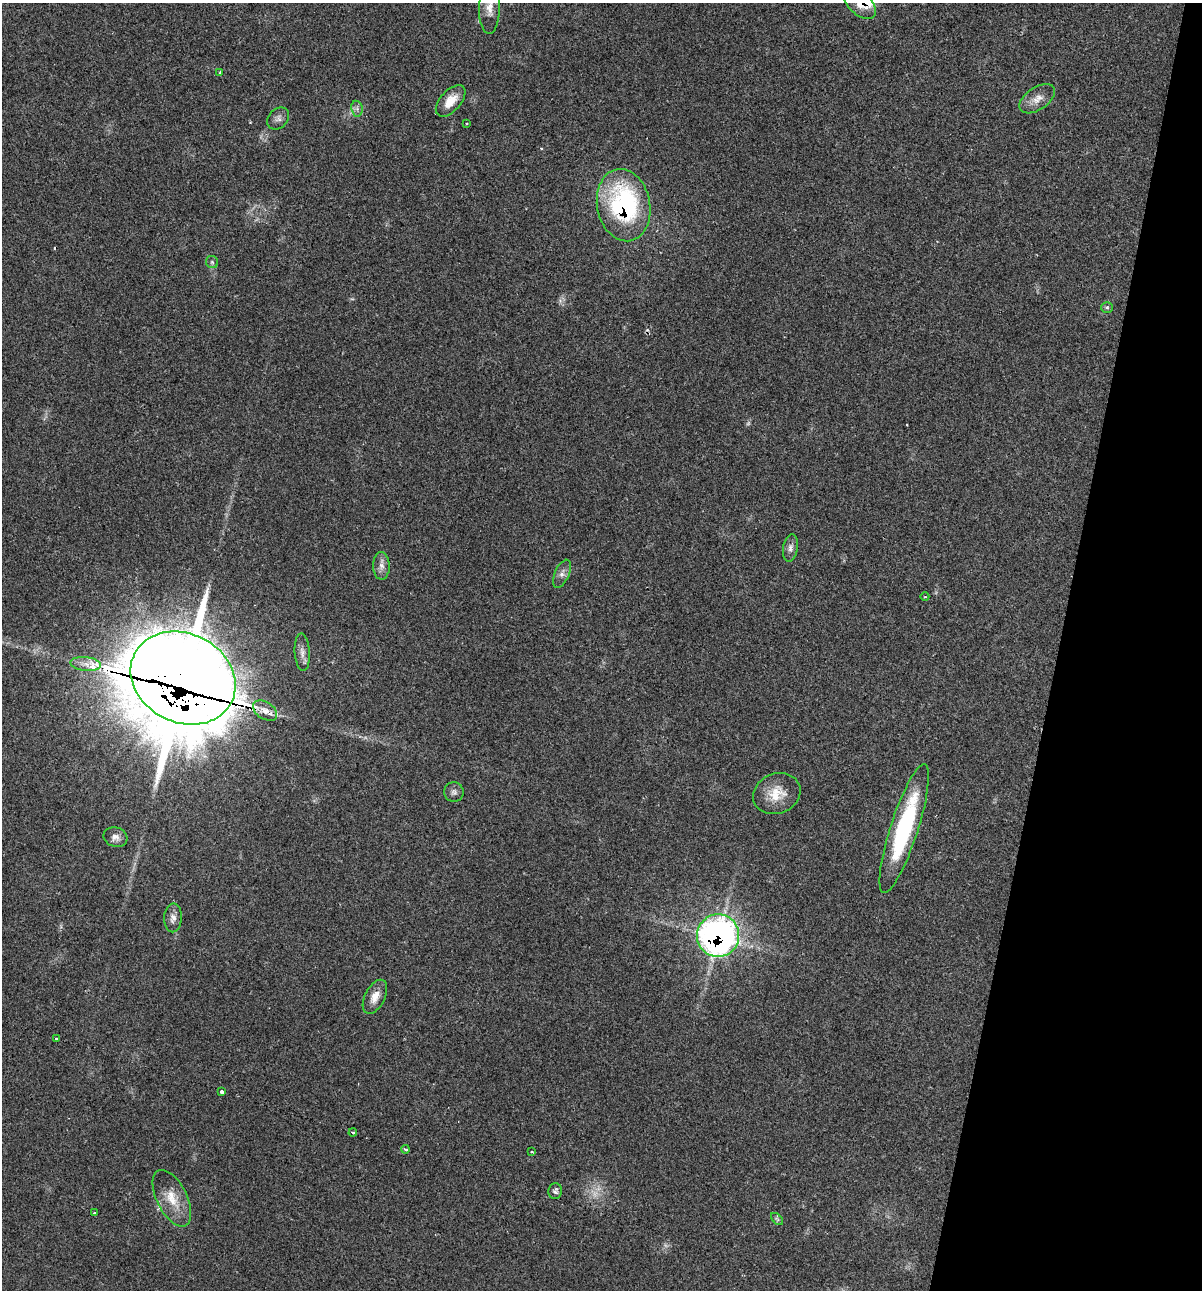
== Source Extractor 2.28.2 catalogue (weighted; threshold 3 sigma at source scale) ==
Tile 8 of 4 x 4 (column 4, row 2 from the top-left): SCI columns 3722-4921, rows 2579-3866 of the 5169 x 5155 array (HDU 1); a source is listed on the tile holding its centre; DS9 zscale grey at full resolution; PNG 1204 x 1292 px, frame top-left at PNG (2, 3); each listed source drawn as its Kron ellipse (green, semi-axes under 4 px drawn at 4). Shown black and unused: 12% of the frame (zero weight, under 2 of 3 exposures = <1% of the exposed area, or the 3 px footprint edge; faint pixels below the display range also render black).
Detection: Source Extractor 2.28.2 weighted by HDU 2 'WHT'; one run over the whole footprint, this tile lists its part. Background 0.0685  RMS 0.0055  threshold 0.0247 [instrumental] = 3 sigma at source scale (4.5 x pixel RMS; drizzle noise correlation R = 1.50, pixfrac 1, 0.05/0.05 arcsec/px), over >= 5 px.
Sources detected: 42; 3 too faint to see at this stretch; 3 cosmic-ray / hot-pixel residue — neither listed nor drawn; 1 inside a brighter listed object's ellipse — not listed separately; the other 35 listed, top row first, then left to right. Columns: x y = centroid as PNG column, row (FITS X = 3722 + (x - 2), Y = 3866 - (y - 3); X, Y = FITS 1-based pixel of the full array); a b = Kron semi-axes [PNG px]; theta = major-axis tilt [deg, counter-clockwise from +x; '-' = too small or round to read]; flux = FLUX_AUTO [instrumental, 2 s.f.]
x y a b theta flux
860 4 19 11 -43 7.8
490 8 26 10 89 6.4
220 72 3 3 - 0.48
1037 99 20 11 34 5.8
451 101 19 10 48 8.1
357 109 8 5 -79 1.7
278 118 12 9 45 2.7
467 124 3 2 - 0.45
624 205 36 26 -79 84
212 262 6 6 - 1.1
1107 307 6 5 - 1
790 548 14 7 81 2.9
381 566 14 8 -89 3.4
562 574 15 7 66 3
925 597 4 3 - 0.53
302 652 19 7 -86 3.6
86 664 15 7 -6 4.3
183 678 54 44 -26 3100
265 711 13 8 -33 4.5
454 792 10 9 - 2.2
777 794 24 20 23 12
904 828 67 14 72 65
115 837 12 9 -19 3.4
173 918 14 9 88 3.5
718 936 21 21 - 210
375 997 18 10 62 6.4
56 1039 3 3 - 0.95
221 1092 3 3 - 6.8
353 1132 4 3 - 3.5
405 1149 4 3 - 1.6
532 1152 3 2 - 0.42
555 1191 8 7 - 1.7
172 1198 31 15 -63 13
94 1213 3 3 - 0.53
777 1219 7 4 -45 1
Overlapping masked pixels (flux is a lower limit): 4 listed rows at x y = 860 4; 624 205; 183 678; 718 936
Isophote crosses this tile's border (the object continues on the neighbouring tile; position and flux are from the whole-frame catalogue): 2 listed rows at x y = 860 4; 490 8